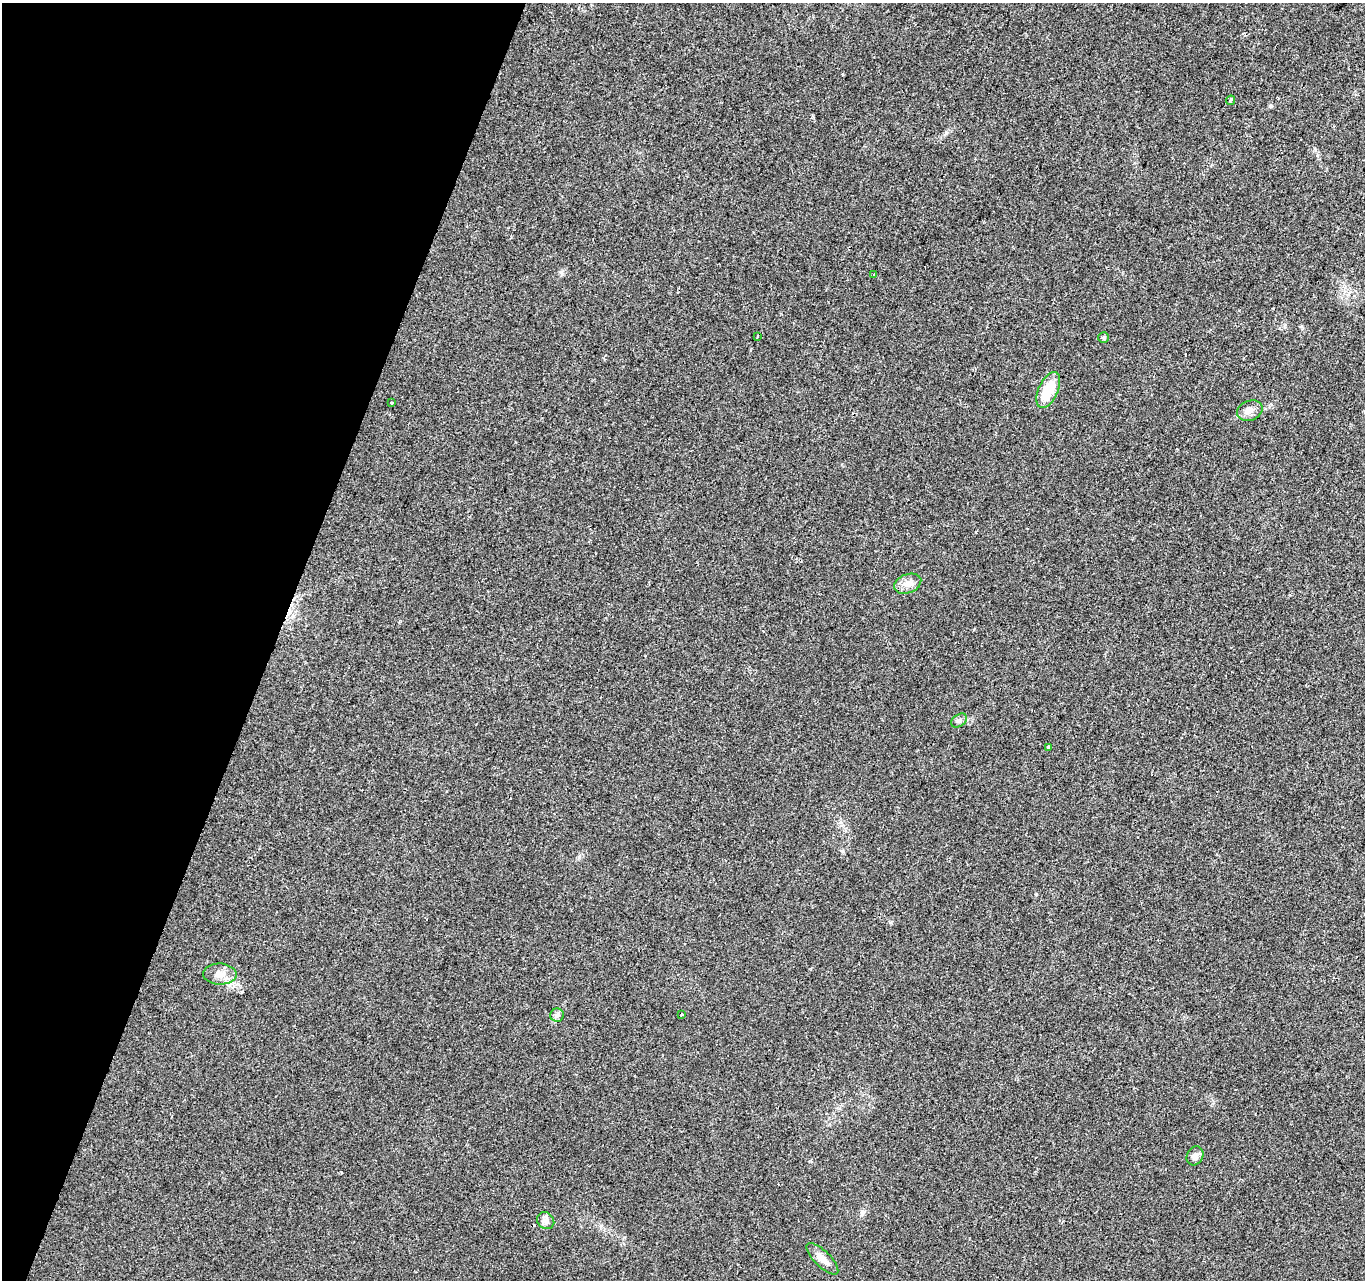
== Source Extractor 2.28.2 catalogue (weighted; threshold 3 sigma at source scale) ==
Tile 9 of 4 x 4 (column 1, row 3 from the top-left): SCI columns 8-1370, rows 1556-2833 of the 5458 x 5603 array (HDU 1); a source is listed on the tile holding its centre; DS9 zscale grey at full resolution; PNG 1367 x 1282 px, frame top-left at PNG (2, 3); each listed source drawn as its Kron ellipse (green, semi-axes under 4 px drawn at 4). Shown black and unused: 20% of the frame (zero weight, under 2 of 3 exposures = <1% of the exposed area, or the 3 px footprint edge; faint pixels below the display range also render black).
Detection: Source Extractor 2.28.2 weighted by HDU 2 'WHT'; one run over the whole footprint, this tile lists its part. Background 0.032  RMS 0.0057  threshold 0.0256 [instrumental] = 3 sigma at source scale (4.5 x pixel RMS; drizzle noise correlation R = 1.50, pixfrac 1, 0.0396/0.0396 arcsec/px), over >= 5 px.
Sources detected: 17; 1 cosmic-ray / hot-pixel residue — neither listed nor drawn; the other 16 listed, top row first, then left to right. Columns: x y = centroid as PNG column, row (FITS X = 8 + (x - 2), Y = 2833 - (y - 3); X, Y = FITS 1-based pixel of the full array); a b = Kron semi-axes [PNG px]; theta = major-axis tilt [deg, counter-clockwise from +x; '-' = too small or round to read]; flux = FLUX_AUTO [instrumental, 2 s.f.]
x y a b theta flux
1231 100 5 2 - 0.9
874 275 3 2 - 0.61
757 336 4 2 - 0.45
1104 338 5 5 - 1.1
1048 390 19 9 65 16
392 403 3 3 - 1.5
1250 411 13 9 21 3.7
908 584 14 9 20 4.3
959 721 9 6 37 1.5
1048 747 3 3 - 1.6
220 974 17 10 -2 5.2
557 1015 6 6 - 1.5
681 1015 3 3 - 1.4
1195 1156 10 8 60 2.7
546 1221 9 8 - 2.4
822 1259 21 8 -44 5.5
Unlisted compact peaks at least as high as the median listed source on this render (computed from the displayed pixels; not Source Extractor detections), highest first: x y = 579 857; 946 133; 1271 106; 1036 894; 561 272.